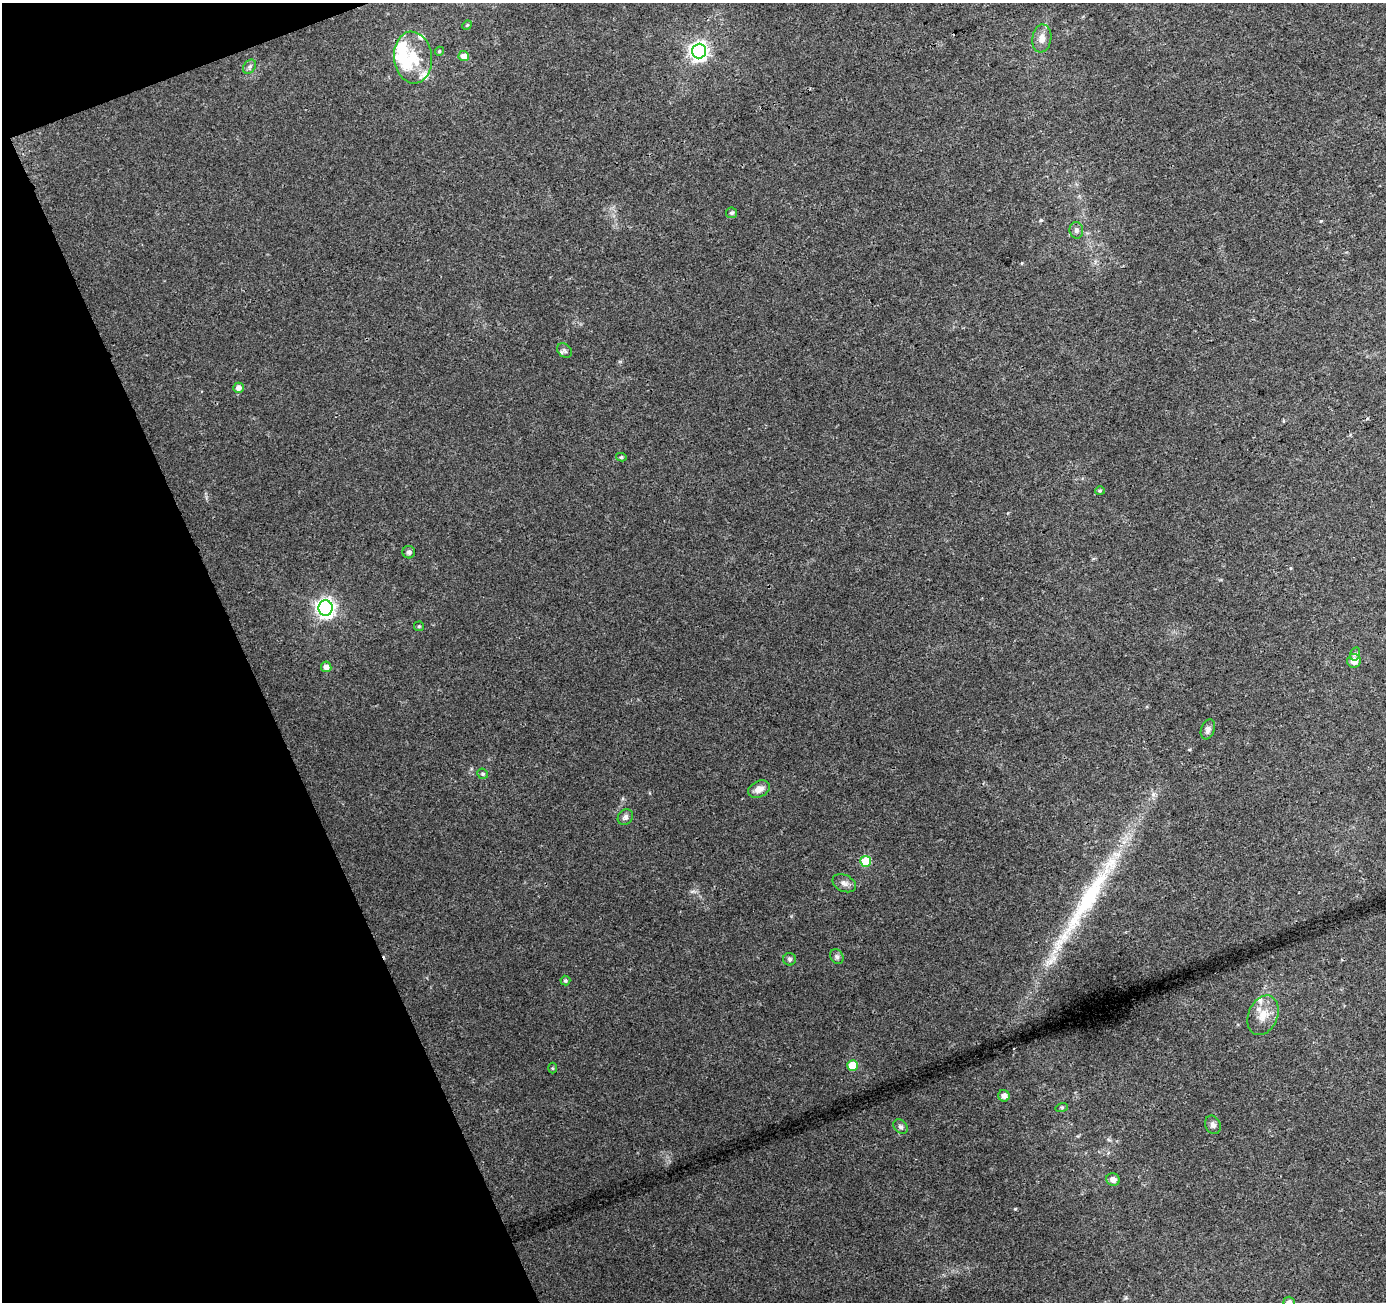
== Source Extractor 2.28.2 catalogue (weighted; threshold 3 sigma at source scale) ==
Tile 5 of 4 x 4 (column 1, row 2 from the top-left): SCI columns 54-1437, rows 2704-4003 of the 5645 x 5464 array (HDU 1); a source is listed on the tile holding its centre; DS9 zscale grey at full resolution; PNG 1388 x 1304 px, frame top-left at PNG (2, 3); each listed source drawn as its Kron ellipse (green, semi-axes under 4 px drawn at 4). Shown black and unused: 19% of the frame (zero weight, under 3 of 4 exposures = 5% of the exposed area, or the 3 px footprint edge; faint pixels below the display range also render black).
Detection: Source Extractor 2.28.2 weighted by HDU 2 'WHT'; one run over the whole footprint, this tile lists its part. Background 0.0265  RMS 0.0037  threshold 0.0165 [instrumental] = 3 sigma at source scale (4.5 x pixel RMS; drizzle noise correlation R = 1.50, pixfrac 1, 0.0396/0.0396 arcsec/px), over >= 5 px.
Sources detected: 46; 2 inside a brighter object's white glare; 1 cosmic-ray / hot-pixel residue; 1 long thin detection or spike segment (spike, bleed or trail) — neither listed nor drawn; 5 inside a brighter listed object's ellipse — not listed separately; the other 37 listed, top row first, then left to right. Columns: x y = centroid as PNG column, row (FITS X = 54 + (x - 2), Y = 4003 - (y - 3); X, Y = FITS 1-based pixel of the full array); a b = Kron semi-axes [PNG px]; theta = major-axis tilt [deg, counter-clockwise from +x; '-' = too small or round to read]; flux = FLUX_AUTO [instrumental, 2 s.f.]
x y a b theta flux
467 25 5 4 - 0.4
1042 38 14 9 82 3
439 51 5 4 - 0.53
699 51 7 7 - 170
464 56 5 5 - 2.6
413 58 26 19 -83 12
250 67 8 5 55 0.98
731 213 5 5 - 0.7
1076 230 8 6 -81 1.2
564 350 8 6 -46 0.98
238 388 5 5 - 2.1
621 457 5 4 - 0.58
1100 491 5 4 - 0.45
409 552 6 6 - 0.98
325 608 7 7 - 180
419 626 5 5 - 0.46
1355 654 7 5 74 0.81
1354 661 7 7 - 3.3
326 667 5 5 - 2.2
1208 729 10 6 71 1.5
483 774 5 5 - 0.63
759 789 12 8 25 2.8
625 817 8 7 - 1.2
866 861 5 5 - 18
844 883 12 8 -25 1.8
837 957 8 6 -57 0.9
790 959 6 6 - 0.84
565 981 5 5 - 0.56
1263 1015 21 14 67 6
852 1065 5 5 - 12
552 1068 5 3 - 0.36
1004 1096 6 5 - 2.3
1062 1107 6 4 18 0.47
1213 1125 9 7 -63 1.2
901 1127 8 6 -44 1.1
1113 1180 7 6 - 2.4
1289 1302 5 5 - 1.2
Isophote crosses this tile's border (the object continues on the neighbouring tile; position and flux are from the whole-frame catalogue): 1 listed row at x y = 1289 1302
Unlisted compact peaks at least as high as the median listed source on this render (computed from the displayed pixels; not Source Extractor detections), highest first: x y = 1015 1209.